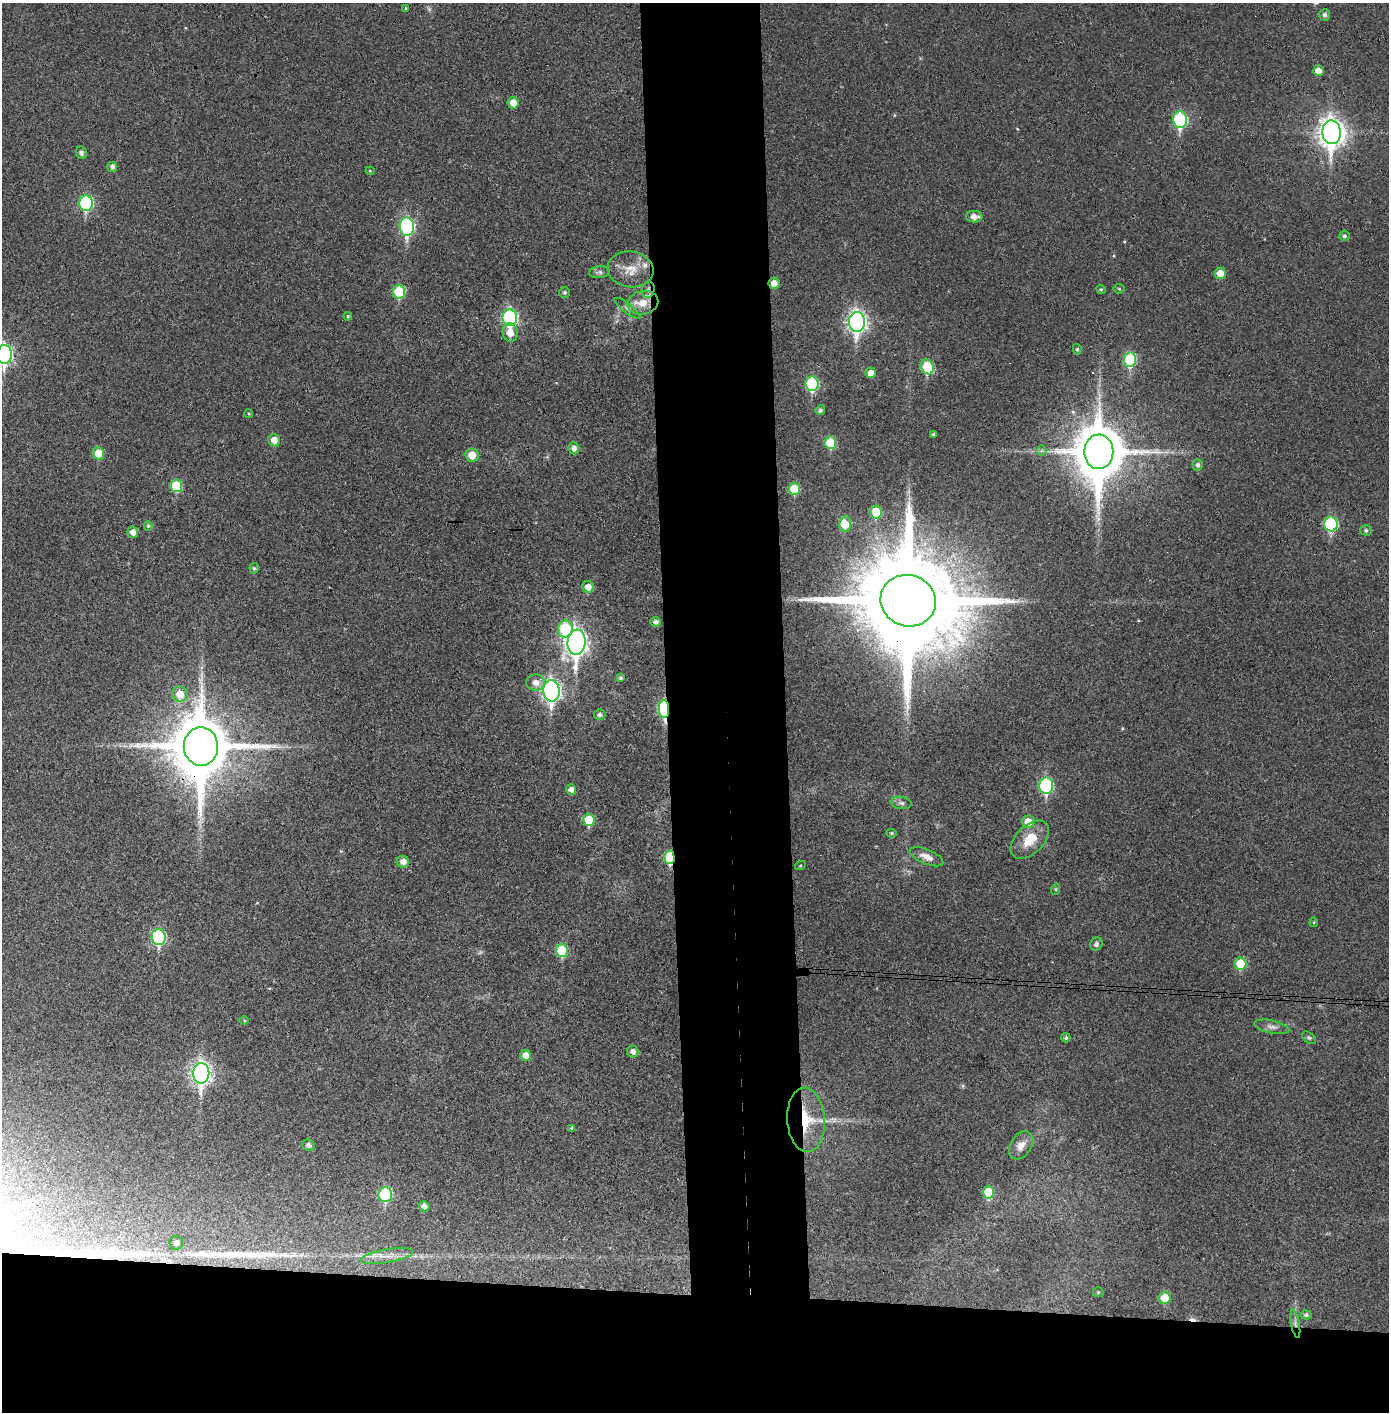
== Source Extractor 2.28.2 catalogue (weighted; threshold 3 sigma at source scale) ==
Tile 8 of 3 x 3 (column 2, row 3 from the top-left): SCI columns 1469-2855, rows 5-1414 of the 4321 x 4242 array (HDU 1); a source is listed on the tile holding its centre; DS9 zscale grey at full resolution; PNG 1391 x 1414 px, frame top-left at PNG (2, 3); each listed source drawn as its Kron ellipse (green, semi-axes under 4 px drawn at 4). Shown black and unused: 16% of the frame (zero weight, under 3 of 4 exposures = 6% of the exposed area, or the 3 px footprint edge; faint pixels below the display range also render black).
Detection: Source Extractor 2.28.2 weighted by HDU 2 'WHT'; one run over the whole footprint, this tile lists its part. Background 0.036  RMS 0.005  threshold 0.0227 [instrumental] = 3 sigma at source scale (4.5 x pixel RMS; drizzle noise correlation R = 1.50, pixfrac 1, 0.05/0.05 arcsec/px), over >= 5 px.
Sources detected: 110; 2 too faint to see at this stretch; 1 inside a brighter object's white glare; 1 cosmic-ray / hot-pixel residue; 1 long thin detection or spike segment (spike, bleed or trail) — neither listed nor drawn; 2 inside a brighter listed object's ellipse — not listed separately; the other 103 listed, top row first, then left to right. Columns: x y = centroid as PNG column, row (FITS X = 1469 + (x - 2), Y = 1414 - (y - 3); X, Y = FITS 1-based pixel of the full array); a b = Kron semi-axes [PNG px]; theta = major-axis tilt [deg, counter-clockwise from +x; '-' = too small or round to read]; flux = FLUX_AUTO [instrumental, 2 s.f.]
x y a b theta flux
405 8 3 3 - 1.1
1325 15 6 5 - 1.6
1318 71 5 5 - 4.7
513 103 6 5 - 5.7
1180 120 8 7 - 61
1331 132 12 9 -87 490
81 153 6 5 - 1.7
112 167 5 5 - 1.8
370 171 4 4 - 0.5
86 203 8 7 - 57
974 217 8 6 -3 3.7
407 227 9 7 -88 84
1344 236 5 5 - 1.2
630 269 23 18 -7 9.8
599 272 10 6 7 1.6
1220 273 5 5 - 5.7
774 283 5 5 - 4.3
1101 289 5 4 - 0.65
1119 289 5 5 - 0.6
648 290 8 6 74 2
399 292 6 6 - 27
564 292 5 5 - 0.84
643 303 15 12 12 7.9
627 308 16 4 -37 1.8
348 316 4 4 - 0.56
510 318 8 7 - 95
857 322 10 8 -88 220
510 333 9 7 -79 5.8
1077 349 5 4 - 0.78
4 354 9 7 -89 120
1130 360 7 6 - 37
927 367 8 6 -61 24
871 373 5 5 - 4.5
812 384 7 6 - 45
820 410 5 4 - 1.4
249 414 4 3 - 0.46
933 434 3 3 - 0.71
274 440 6 5 - 5.9
831 443 6 5 - 19
574 448 6 5 - 2.3
1041 451 5 5 - 1.1
1099 452 17 14 -89 3000
98 453 6 6 - 10
472 455 6 6 - 7
1198 465 5 5 - 1.6
176 486 6 6 - 22
794 489 6 5 - 17
876 512 6 5 - 15
845 524 8 6 85 9.2
1331 524 7 6 - 50
148 526 5 4 - 0.71
1366 530 5 5 - 1.1
133 532 6 5 - 3.2
254 568 5 4 - 0.94
588 587 6 5 - 4.6
908 601 28 25 -18 16000
656 622 5 5 - 1.9
565 629 8 7 - 32
576 642 13 9 84 330
621 678 4 4 - 1
536 683 9 8 - 4.2
552 691 10 8 -88 190
180 694 8 7 - 7.6
664 709 9 5 -87 65
600 714 6 5 - 1.6
201 746 19 17 -89 4100
1046 786 8 7 - 54
571 789 5 5 - 2.8
901 803 10 6 -8 1.9
589 820 6 5 - 16
1028 822 6 6 - 7.9
891 833 5 4 - 0.7
1030 840 23 14 45 11
669 857 7 5 -88 31
927 857 18 7 -22 4.1
403 862 6 6 - 3.9
800 866 5 3 - 0.46
1056 889 5 3 - 0.52
1314 922 5 4 - 0.61
159 937 8 7 - 62
1096 944 7 6 - 1.7
562 950 7 6 - 21
1240 964 6 6 - 16
244 1021 5 3 - 0.46
1272 1027 18 6 -12 2.8
1066 1038 5 4 - 0.96
1309 1038 8 5 -40 0.93
633 1051 6 5 - 2.4
525 1055 5 5 - 4.3
201 1073 10 8 -89 240
806 1120 32 18 -87 20
572 1128 4 3 - 0.81
308 1145 6 5 - 2.1
1021 1145 15 10 58 4.4
988 1192 6 5 - 15
385 1194 7 7 - 41
424 1206 5 5 - 2.5
176 1243 7 6 - 1.8
387 1256 26 6 10 6
1098 1292 5 5 - 0.66
1164 1298 6 6 - 11
1306 1315 5 4 - 1.2
1295 1324 14 3 -79 1.8
Overlapping masked pixels (flux is a lower limit): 8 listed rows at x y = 774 283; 648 290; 908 601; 664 709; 201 746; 669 857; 806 1120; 1295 1324
Isophote crosses this tile's border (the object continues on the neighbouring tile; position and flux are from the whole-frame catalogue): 1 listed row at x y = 4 354